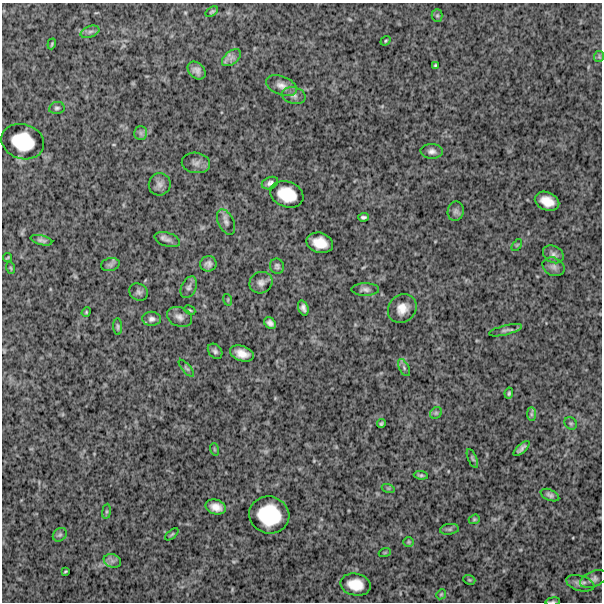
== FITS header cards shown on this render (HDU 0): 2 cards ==
NAXIS1  =                  600
NAXIS2  =                  600

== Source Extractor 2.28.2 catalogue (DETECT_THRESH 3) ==
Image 600 x 600 px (HDU 0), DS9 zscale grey, 1 PNG px = 1 image px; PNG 604 x 604 px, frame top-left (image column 1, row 600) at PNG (2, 3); each listed source drawn as its Kron ellipse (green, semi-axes under 4 px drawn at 4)
Background 1400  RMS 310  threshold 920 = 3 sigma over >= 5 px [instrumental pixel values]
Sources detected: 80; all 80 listed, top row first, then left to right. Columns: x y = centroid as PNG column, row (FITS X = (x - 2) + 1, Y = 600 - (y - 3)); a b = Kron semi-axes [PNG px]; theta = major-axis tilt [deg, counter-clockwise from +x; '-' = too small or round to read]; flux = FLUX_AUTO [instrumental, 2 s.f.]
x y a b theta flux
212 12 7 4 36 33000
437 16 6 5 - 30000
90 32 10 5 21 70000
386 41 5 4 - 25000
52 44 5 3 - 27000
599 56 5 5 - 28000
231 58 11 6 38 100000
435 65 4 3 - 26000
197 70 10 7 -45 100000
281 85 16 9 -22 150000
294 96 12 8 -13 90000
57 108 8 6 11 45000
141 133 7 6 - 61000
23 142 22 17 -17 720000
432 151 11 7 -3 92000
196 163 14 10 -10 110000
270 183 8 6 24 74000
160 184 11 11 - 110000
287 194 17 12 -21 510000
547 201 13 9 -23 270000
456 211 10 8 80 74000
363 217 5 3 - 44000
226 222 14 7 -65 97000
41 240 11 4 -14 59000
167 240 13 6 -18 91000
320 243 13 10 -15 310000
517 245 7 3 53 21000
553 254 11 8 -30 87000
7 258 5 2 - 23000
208 264 8 7 - 87000
110 265 9 6 12 54000
277 266 8 7 - 56000
554 267 11 9 -27 94000
11 268 6 3 -70 21000
261 283 12 10 29 110000
189 287 11 7 65 83000
365 289 14 6 0 79000
139 292 9 8 - 65000
228 300 6 3 -73 20000
303 308 8 5 -69 74000
402 309 15 13 46 240000
190 310 6 3 -25 24000
86 312 5 4 - 22000
179 317 13 9 -25 120000
152 319 9 7 -1 76000
270 323 7 5 -42 74000
118 327 8 4 -88 38000
505 330 17 5 14 71000
215 351 8 6 -49 57000
242 354 12 7 -19 200000
186 368 10 4 -49 40000
404 368 9 5 -64 51000
509 393 5 3 - 34000
436 413 6 5 - 35000
531 414 7 4 -90 47000
571 423 7 5 -43 37000
381 424 4 3 - 34000
522 448 10 3 43 69000
214 449 6 4 -72 21000
472 458 10 4 -66 36000
421 475 7 3 -7 37000
388 488 6 4 -18 30000
550 495 10 5 -23 66000
216 507 10 7 -15 170000
106 511 7 4 82 33000
269 515 20 18 -16 970000
474 519 6 4 21 28000
449 529 9 5 9 45000
172 534 8 3 40 26000
60 535 7 6 - 47000
409 542 5 5 - 27000
385 552 6 4 19 22000
112 561 9 6 -21 75000
65 571 3 2 - 20000
593 579 14 7 22 89000
469 580 6 4 -20 24000
580 583 14 7 -16 99000
355 585 15 11 -12 360000
441 594 5 4 - 27000
553 602 7 3 8 28000
At the frame edge (FLAGS 8, measured only in part): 1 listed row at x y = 553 602